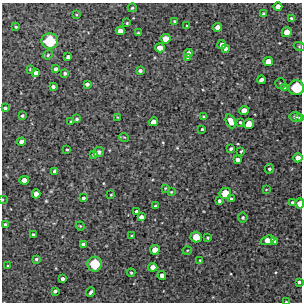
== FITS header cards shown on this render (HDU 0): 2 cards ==
NAXIS1  =                  300 / Width of image
NAXIS2  =                  300 / Height of image

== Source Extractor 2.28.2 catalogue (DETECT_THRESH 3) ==
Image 300 x 300 px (HDU 0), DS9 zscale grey, 1 PNG px = 1 image px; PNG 304 x 304 px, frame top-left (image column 1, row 300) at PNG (2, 3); each listed source drawn as its Kron ellipse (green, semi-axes under 4 px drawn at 4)
Background 4880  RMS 270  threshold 806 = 3 sigma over >= 5 px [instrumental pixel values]
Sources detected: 100; all 100 listed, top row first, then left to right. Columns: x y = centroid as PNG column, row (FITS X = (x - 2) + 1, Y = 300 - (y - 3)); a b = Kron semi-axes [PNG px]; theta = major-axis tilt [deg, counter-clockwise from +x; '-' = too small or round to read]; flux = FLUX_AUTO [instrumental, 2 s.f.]
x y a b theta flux
278 7 4 4 - 100000
132 8 4 4 - 26000
264 14 4 3 - 51000
76 15 3 2 - 16000
291 18 3 3 - 22000
174 21 3 3 - 19000
127 23 3 2 - 16000
187 26 3 3 - 18000
16 27 3 2 - 17000
218 27 4 4 - 110000
120 31 4 4 - 100000
287 32 5 5 - 170000
138 33 3 3 - 17000
166 39 5 4 - 160000
50 41 8 8 - 620000
222 45 4 4 - 85000
299 46 5 3 - 17000
160 48 5 4 - 140000
225 48 4 4 - 58000
188 53 4 4 - 73000
48 55 5 4 - 27000
68 57 4 4 - 50000
188 58 3 2 - 21000
268 61 5 4 - 130000
30 69 3 3 - 25000
56 69 4 3 - 45000
140 70 4 3 - 42000
36 73 4 4 - 73000
65 73 3 3 - 37000
261 80 4 4 - 80000
281 83 5 5 - 32000
87 84 4 3 - 53000
53 87 4 3 - 45000
285 88 4 3 - 20000
296 88 7 7 - 530000
5 108 4 3 - 42000
244 110 5 4 - 130000
22 116 3 3 - 27000
117 117 3 2 - 12000
204 117 3 3 - 20000
295 117 6 5 - 36000
300 117 4 3 - 28000
77 119 3 3 - 33000
71 121 3 2 - 16000
231 121 7 4 -65 160000
153 122 4 4 - 110000
240 122 3 3 - 26000
248 124 5 5 - 190000
202 129 3 3 - 21000
124 137 5 3 - 14000
21 142 4 4 - 87000
67 149 3 2 - 20000
231 149 4 3 - 33000
241 151 3 2 - 24000
99 152 5 5 - 53000
94 154 4 3 - 35000
298 158 4 4 - 120000
238 160 4 4 - 72000
269 169 5 4 - 29000
55 171 4 4 - 70000
24 180 4 4 - 110000
165 188 4 3 - 15000
266 190 4 2 - 11000
171 192 4 3 - 16000
225 193 6 5 - 260000
36 194 4 4 - 110000
111 195 3 2 - 14000
83 198 3 3 - 38000
2 199 4 2 - 14000
231 199 3 3 - 35000
219 201 3 3 - 38000
292 202 3 3 - 21000
300 204 5 4 - 150000
156 206 3 3 - 44000
137 212 4 3 - 57000
141 217 4 4 - 63000
243 217 5 5 - 30000
6 225 4 4 - 56000
80 226 4 4 - 16000
33 235 3 3 - 25000
132 235 3 2 - 18000
196 237 5 5 - 220000
208 238 3 3 - 22000
268 240 7 4 19 150000
275 241 4 3 - 44000
83 244 4 3 - 52000
155 250 5 5 - 150000
187 250 4 3 - 17000
36 259 3 3 - 28000
200 260 3 3 - 15000
95 264 7 7 - 490000
8 266 3 2 - 18000
153 267 4 4 - 110000
131 273 4 3 - 25000
162 275 4 4 - 85000
62 279 3 3 - 45000
299 282 3 3 - 36000
55 291 4 3 - 42000
91 292 5 3 - 39000
286 302 3 2 - 15000
At the frame edge (FLAGS 8, measured only in part): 7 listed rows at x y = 296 88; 300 117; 298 158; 2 199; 300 204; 299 282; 286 302